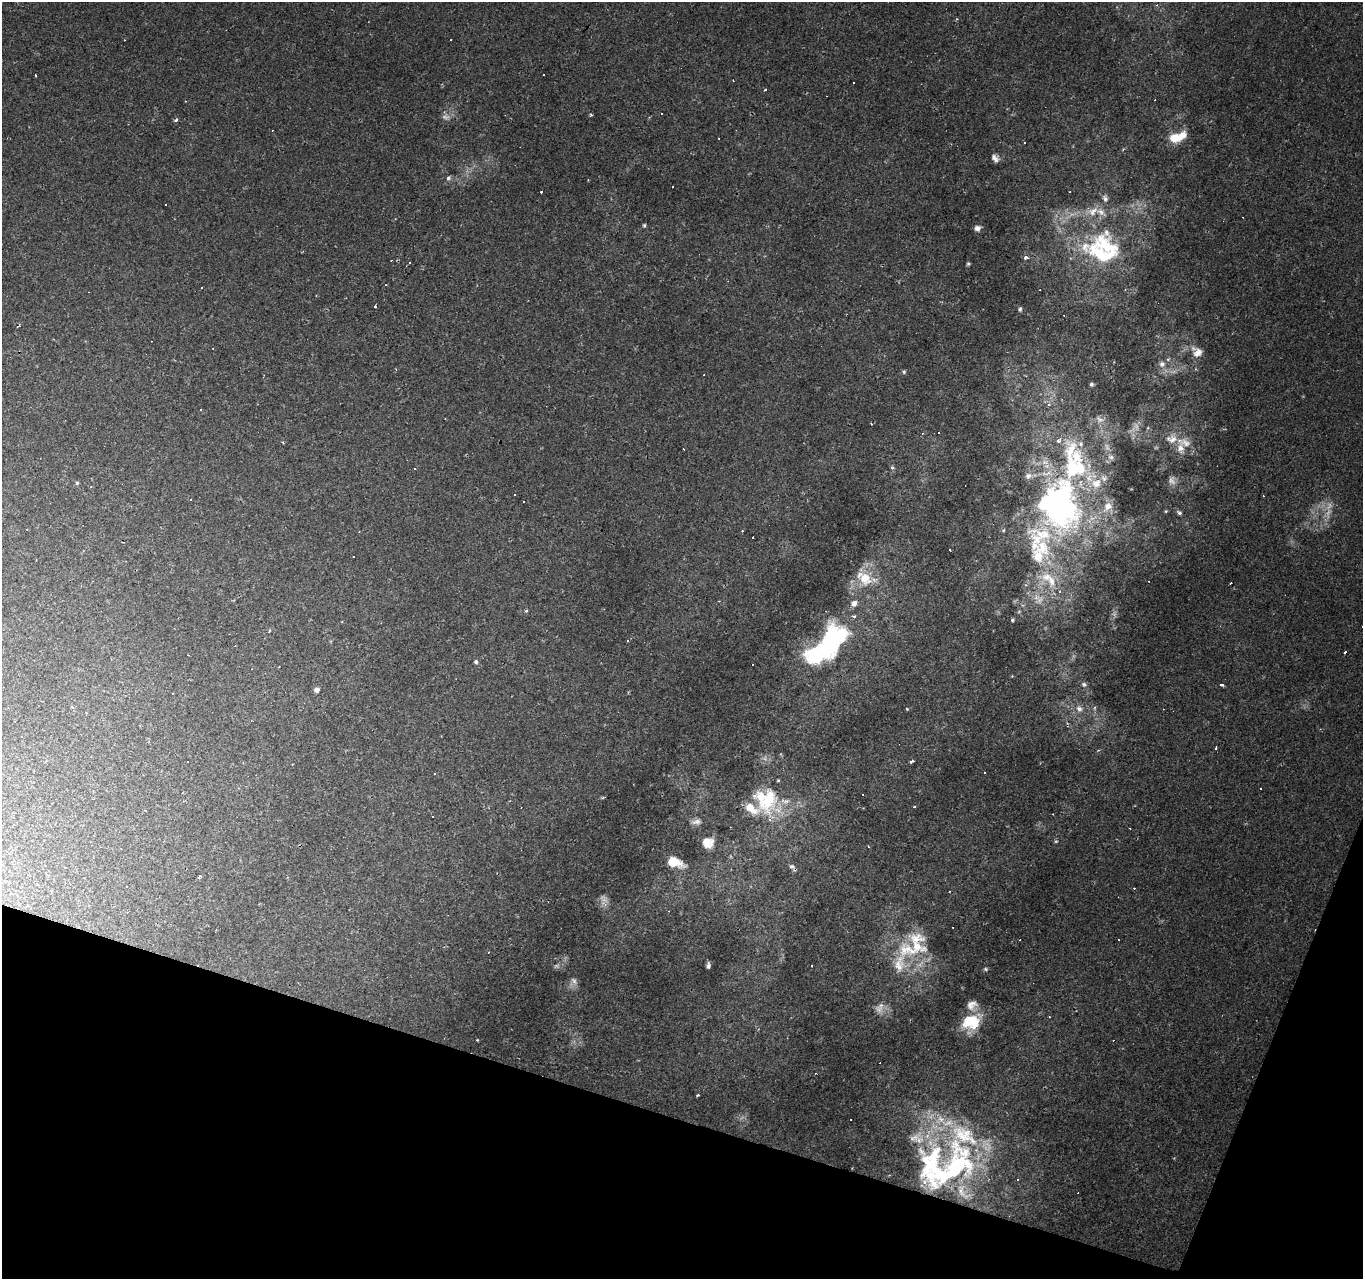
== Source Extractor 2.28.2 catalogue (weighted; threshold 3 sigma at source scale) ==
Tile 15 of 4 x 4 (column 3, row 4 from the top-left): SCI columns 2729-4089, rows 277-1553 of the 5451 x 5596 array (HDU 1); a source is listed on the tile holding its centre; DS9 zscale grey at full resolution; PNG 1365 x 1281 px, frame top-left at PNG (2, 2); no overlay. Shown black and unused: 15% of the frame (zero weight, under 2 of 3 exposures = <1% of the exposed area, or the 3 px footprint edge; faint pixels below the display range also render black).
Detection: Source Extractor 2.28.2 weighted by HDU 2 'WHT'; one run over the whole footprint, this tile lists its part. Background 0.00169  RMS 0.002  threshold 0.00919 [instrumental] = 3 sigma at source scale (4.5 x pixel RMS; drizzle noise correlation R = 1.50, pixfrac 1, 0.0396/0.0396 arcsec/px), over >= 5 px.
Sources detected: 195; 12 too faint to see at this stretch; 2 inside a brighter object's white glare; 64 cosmic-ray / hot-pixel residue — not listed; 33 inside a brighter listed object's ellipse — not listed separately; the other 84 listed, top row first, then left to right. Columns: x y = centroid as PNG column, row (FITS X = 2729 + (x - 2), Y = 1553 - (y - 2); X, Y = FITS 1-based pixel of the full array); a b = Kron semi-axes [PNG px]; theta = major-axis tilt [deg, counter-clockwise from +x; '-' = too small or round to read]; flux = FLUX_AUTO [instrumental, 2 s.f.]
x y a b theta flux
1157 5 4 4 - 0.32
957 19 5 3 - 0.19
544 75 3 3 - 1.4
185 101 3 2 - 0.2
661 114 3 2 - 0.22
591 115 3 3 - 0.46
176 120 6 4 43 0.4
1174 138 13 12 - 3.2
1123 149 6 3 20 0.22
995 158 10 7 -50 1
449 178 7 6 - 0.47
673 187 2 2 - 0.15
542 191 3 3 - 1.3
1070 192 3 2 - 0.17
1105 199 10 6 -59 0.77
165 205 3 3 - 1.4
1093 211 20 12 19 3.5
644 225 5 4 - 0.33
977 228 7 6 - 0.85
1106 232 15 10 -63 1.9
1102 254 47 21 -22 15
1026 257 6 5 - 0.56
968 264 3 3 - 0.28
202 288 3 3 - 0.37
375 307 3 3 - 5.4
1020 309 5 5 - 0.4
18 326 5 2 - 0.25
1198 353 13 11 50 1.8
1168 359 6 4 18 0.3
1162 364 8 7 - 1
904 372 5 4 - 0.32
1185 443 19 13 -27 3.1
1074 462 124 44 80 56
892 467 6 5 - 0.4
414 469 3 3 - 0.82
77 483 4 4 - 0.36
190 499 3 3 - 0.82
524 501 2 2 - 0.16
1054 505 69 39 -41 58
1166 511 4 4 - 0.24
1179 513 7 5 -31 0.53
1003 531 6 4 53 0.28
865 579 24 19 -48 5.9
1040 600 18 11 41 3
854 603 7 6 - 1.4
526 611 5 4 - 0.24
854 616 6 5 - 0.54
1012 620 4 4 - 0.37
269 630 4 3 - 0.33
819 651 38 22 32 22
1345 652 4 3 - 0.79
476 662 5 5 - 0.4
1012 676 4 4 - 0.16
1084 684 8 7 - 0.58
1221 685 3 3 - 1.8
317 690 6 5 - 0.91
172 693 3 3 - 0.49
907 709 4 3 - 0.19
1079 709 10 8 -44 1.3
1215 748 3 3 - 0.52
912 761 5 3 - 0.72
434 774 3 3 - 0.41
1261 788 3 3 - 0.52
863 795 3 2 - 0.23
603 797 6 3 14 0.24
766 800 39 33 -64 15
146 811 3 3 - 3.2
696 822 14 8 9 1.1
1056 841 5 3 - 0.22
708 843 13 12 - 2.6
674 862 14 8 -18 5
792 866 8 6 -14 0.68
199 876 5 4 - 0.36
10 893 4 3 - 0.29
899 964 57 22 71 12
708 966 5 4 - 0.76
986 969 6 4 -2 0.33
574 981 11 7 -52 0.91
971 1022 20 16 29 9.3
477 1040 3 2 - 0.16
698 1095 3 3 - 0.75
851 1119 3 3 - 0.7
944 1167 82 53 14 62
1017 1180 3 3 - 1.1